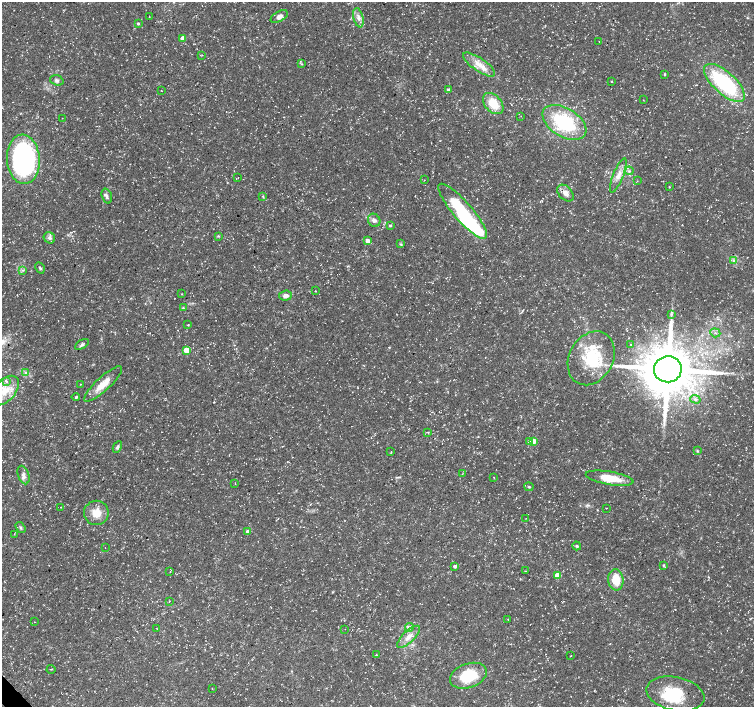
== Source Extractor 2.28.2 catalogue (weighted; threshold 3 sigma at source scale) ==
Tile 7 of 4 x 4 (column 3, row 2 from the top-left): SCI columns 3011-4514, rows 2967-4375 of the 6024 x 5999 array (HDU 1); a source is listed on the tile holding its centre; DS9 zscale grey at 2 x 2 block average (1 PNG px = mean of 2 x 2 image px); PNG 756 x 709 px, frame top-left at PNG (2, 2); each listed source drawn as its Kron ellipse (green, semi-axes under 4 px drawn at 4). Shown black and unused: <1% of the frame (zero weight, under 3 of 5 exposures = <1% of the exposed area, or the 3 px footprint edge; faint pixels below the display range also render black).
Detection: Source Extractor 2.28.2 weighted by HDU 2 'WHT'; one run over the whole footprint, this tile lists its part. Background 0.0235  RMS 0.0023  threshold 0.0105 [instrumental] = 3 sigma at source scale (4.5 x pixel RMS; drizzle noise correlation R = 1.50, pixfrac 1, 0.0396/0.0396 arcsec/px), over >= 5 px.
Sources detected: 107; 4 inside a brighter object's white glare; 1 cosmic-ray / hot-pixel residue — neither listed nor drawn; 3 inside a brighter listed object's ellipse — not listed separately; the other 99 listed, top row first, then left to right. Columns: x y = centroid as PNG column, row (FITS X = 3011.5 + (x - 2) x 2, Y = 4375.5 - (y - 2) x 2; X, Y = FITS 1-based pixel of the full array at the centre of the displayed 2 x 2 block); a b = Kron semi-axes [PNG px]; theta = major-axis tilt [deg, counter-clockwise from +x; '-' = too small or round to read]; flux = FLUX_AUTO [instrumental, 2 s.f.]
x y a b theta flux
149 17 3 2 - 0.21
279 17 9 5 29 2.7
358 18 10 5 -76 2.7
138 23 3 3 - 0.8
182 38 3 3 - 5.5
599 42 3 2 - 0.31
202 55 3 2 - 0.28
302 64 4 2 - 0.37
479 65 19 6 -35 6.6
665 74 3 2 - 0.4
57 80 7 5 -18 1.5
611 81 2 2 - 0.3
724 83 25 11 -42 53
448 89 3 3 - 0.89
161 90 2 2 - 0.18
643 100 3 2 - 0.19
493 103 12 8 -47 12
521 116 2 2 - 0.18
62 118 2 2 - 0.15
564 122 24 14 -32 41
23 159 25 16 -86 87
629 171 4 3 - 0.84
618 175 18 5 68 4.5
238 178 2 2 - 0.17
424 180 2 2 - 0.21
637 181 2 2 - 0.29
669 187 2 2 - 0.27
565 193 10 6 -47 3.6
107 196 7 5 -72 1.6
263 197 4 2 - 0.51
463 211 35 9 -49 38
374 220 7 6 - 2
390 225 4 3 - 0.74
218 236 3 2 - 0.47
49 238 6 5 - 1.6
367 241 3 3 - 5.2
400 244 4 2 - 0.46
733 261 3 3 - 0.93
40 268 6 3 -60 0.91
22 270 3 2 - 0.52
315 291 2 2 - 0.26
182 294 2 2 - 0.27
285 296 7 5 5 2.3
183 308 4 3 - 0.5
671 314 4 3 - 0.65
188 325 2 2 - 0.38
715 333 5 2 - 0.64
82 344 8 4 31 1.3
631 345 2 2 - 0.26
186 350 3 3 - 14
591 358 28 22 61 29
668 369 14 13 - 3300
25 373 4 3 - 0.7
7 382 2 2 - 73
80 384 2 2 - 0.27
103 384 25 7 43 8.4
5 390 17 10 49 11
76 397 4 3 - 0.76
695 399 5 4 - 1.1
428 432 3 2 - 0.36
533 441 3 3 - 7.5
530 442 3 3 - 3.5
117 447 6 4 63 1.3
697 451 3 2 - 0.48
391 452 3 2 - 0.3
462 474 3 2 - 0.17
23 475 9 5 -71 2.4
494 478 3 2 - 0.29
609 478 24 6 -10 14
235 484 2 2 - 0.22
529 487 4 3 - 0.66
61 507 2 2 - 0.18
606 508 2 2 - 0.21
96 513 12 12 - 7.9
526 518 2 2 - 0.17
20 527 6 3 -55 0.9
248 531 3 3 - 3.9
14 534 2 2 - 0.19
577 546 4 4 - 0.89
105 547 2 2 - 0.16
663 565 4 3 - 0.58
455 566 3 3 - 1.7
525 571 2 2 - 0.24
170 572 3 2 - 0.2
557 575 3 3 - 6.7
616 580 10 7 -84 12
169 601 3 2 - 0.2
508 619 3 2 - 0.28
34 622 2 2 - 0.18
409 627 4 4 - 1.1
156 628 2 2 - 0.22
345 629 2 2 - 0.14
408 637 15 6 43 4.8
376 655 3 3 - 0.52
571 656 2 2 - 0.29
51 669 4 2 - 0.34
468 676 19 12 20 22
212 689 2 2 - 0.24
675 694 29 16 -12 24
Diffuse or blended objects may show on this block-average render without a row.